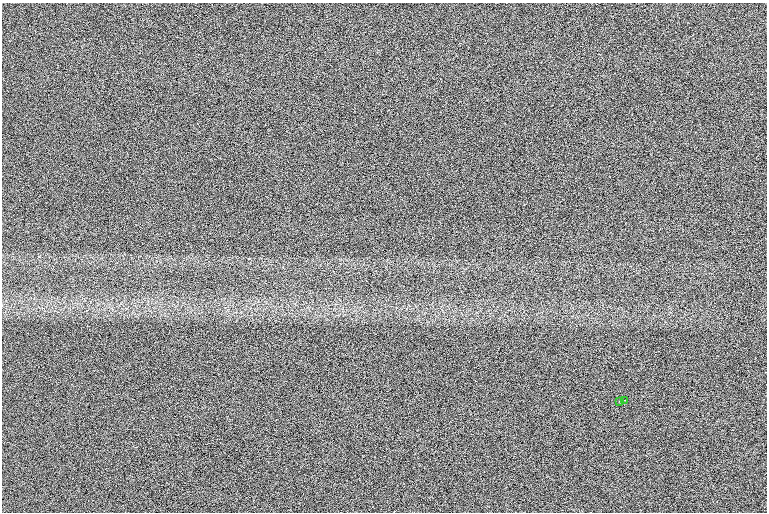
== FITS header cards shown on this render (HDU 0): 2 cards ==
NAXIS1  =                 1530 /
NAXIS2  =                 1020 /

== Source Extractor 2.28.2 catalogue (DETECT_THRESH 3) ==
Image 1530 x 1020 px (HDU 0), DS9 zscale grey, zoomed out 1/2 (1 PNG px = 2 x 2 image px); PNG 769 x 514 px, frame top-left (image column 2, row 1019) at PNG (2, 3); each listed source drawn as its Kron ellipse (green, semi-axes under 4 px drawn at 4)
Background 100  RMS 17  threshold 51.5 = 3 sigma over >= 5 px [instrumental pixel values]
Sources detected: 4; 2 cannot appear on this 1/2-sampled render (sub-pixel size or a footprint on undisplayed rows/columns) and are neither listed nor drawn; the other 2 listed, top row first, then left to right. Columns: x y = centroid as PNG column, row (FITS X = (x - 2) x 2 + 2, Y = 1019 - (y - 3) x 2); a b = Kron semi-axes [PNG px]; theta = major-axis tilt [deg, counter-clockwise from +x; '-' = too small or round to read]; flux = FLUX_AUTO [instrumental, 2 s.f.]
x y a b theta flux
624 400 4 1 - 4200
620 401 3 1 - 6500
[2 sub-pixel or undisplayed-footprint detections neither listed nor drawn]